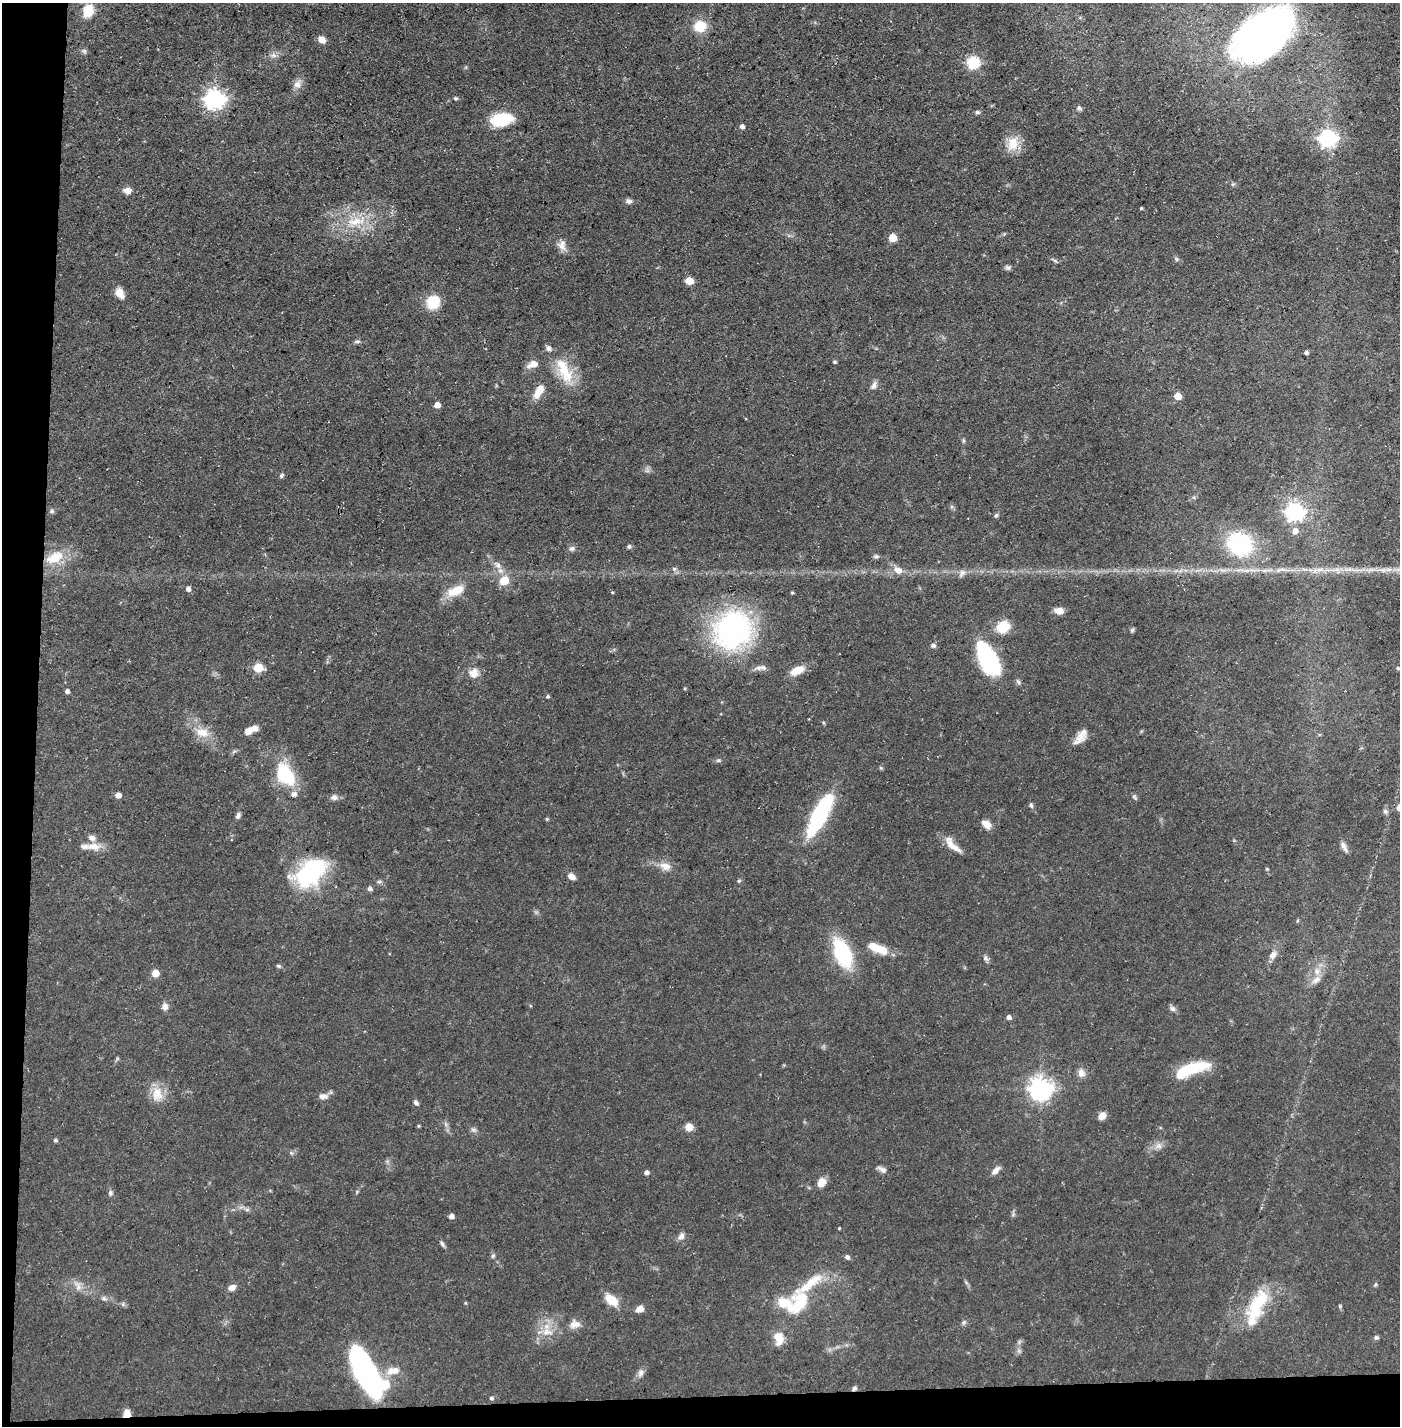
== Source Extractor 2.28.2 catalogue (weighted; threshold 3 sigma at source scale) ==
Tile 7 of 3 x 3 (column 1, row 3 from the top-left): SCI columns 25-1422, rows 1-1424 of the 4243 x 4273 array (HDU 1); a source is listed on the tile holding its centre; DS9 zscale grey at full resolution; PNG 1402 x 1428 px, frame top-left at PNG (2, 3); no overlay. Shown black and unused: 5% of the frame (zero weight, under 3 of 5 exposures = <1% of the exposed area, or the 3 px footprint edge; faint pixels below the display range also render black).
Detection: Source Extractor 2.28.2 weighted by HDU 2 'WHT'; one run over the whole footprint, this tile lists its part. Background 0.0545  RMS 0.004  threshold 0.0181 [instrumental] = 3 sigma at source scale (4.5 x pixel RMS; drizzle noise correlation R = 1.50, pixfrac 1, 0.05/0.05 arcsec/px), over >= 5 px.
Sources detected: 165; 3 inside a brighter object's white glare — not listed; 12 inside a brighter listed object's ellipse — not listed separately; the other 150 listed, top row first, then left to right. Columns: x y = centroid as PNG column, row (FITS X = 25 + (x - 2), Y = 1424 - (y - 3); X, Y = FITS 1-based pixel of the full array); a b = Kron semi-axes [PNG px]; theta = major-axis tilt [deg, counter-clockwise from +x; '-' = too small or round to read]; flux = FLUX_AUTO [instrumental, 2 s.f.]
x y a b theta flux
88 11 12 10 77 9.1
700 26 13 12 - 8.7
1263 35 63 35 40 190
322 40 8 6 -40 3.1
84 51 7 5 -46 0.84
274 55 8 6 -35 1.4
973 62 6 6 - 46
297 84 11 9 55 2.5
455 98 5 4 - 0.71
215 99 8 7 - 210
1079 108 7 7 - 1
977 112 7 4 -9 0.79
502 120 23 13 9 16
742 127 5 5 - 1.4
1327 138 7 7 - 130
1013 144 21 15 70 6.7
127 191 9 8 - 2.5
629 201 8 7 - 1.3
1141 208 3 3 - 0.47
356 221 34 11 11 11
893 238 5 5 - 10
562 245 14 11 -71 3
1176 259 7 5 -24 0.76
1055 261 7 5 -31 0.73
1008 268 8 6 -18 1
689 281 5 5 - 9.7
119 293 11 8 -60 4.3
433 302 15 14 - 9.4
357 341 9 4 5 0.78
1306 353 4 4 - 0.98
834 362 4 3 - 0.63
533 364 14 8 18 3.3
564 370 39 15 -64 14
874 386 10 7 60 1.8
539 391 19 9 60 4.9
1178 396 5 5 - 6.6
437 405 5 5 - 3.3
281 476 6 5 - 0.82
52 511 7 5 -1 0.79
1295 512 7 7 - 150
996 515 6 5 - 0.69
1295 531 7 7 - 2.3
1240 544 16 15 - 52
629 547 6 5 - 0.72
572 548 9 6 30 1.1
876 556 9 5 -13 0.81
55 558 24 14 27 11
498 565 13 7 -47 2.4
674 569 6 5 - 0.86
1349 569 9 5 0 1.6
898 570 10 8 -36 3.1
1319 570 10 5 1 2
1371 570 12 4 11 1.9
962 573 8 8 - 1.6
504 580 8 7 - 7.7
188 589 6 6 - 1.4
456 591 24 11 22 7.1
612 592 4 4 - 0.41
792 593 4 3 - 0.52
1059 611 9 6 -11 3.5
1003 627 13 10 31 11
733 630 47 41 46 74
1132 630 6 5 - 0.64
933 645 7 6 - 0.99
987 659 35 15 -63 50
258 668 6 5 - 17
763 668 8 6 -50 1.2
1398 668 4 4 - 0.48
797 670 16 8 26 5.8
474 673 13 13 - 3.6
67 691 4 4 - 1.2
548 696 4 4 - 0.67
251 730 16 7 25 3.9
202 732 20 12 -10 5.8
1080 737 23 10 52 4.4
718 760 6 4 -18 0.62
285 775 30 19 -58 19
118 795 5 5 - 2.9
334 797 9 7 -7 1.7
1134 797 8 5 -68 0.75
1031 805 7 5 -79 0.82
1385 811 8 6 -15 0.89
820 815 44 12 63 46
238 816 9 5 62 1.2
547 819 6 4 -90 0.43
986 824 11 7 -40 3.5
953 845 26 8 -44 4.6
94 846 21 9 2 4.3
1344 846 14 6 -62 1.8
665 866 16 10 -19 3.8
1267 869 5 3 - 0.38
310 873 28 18 36 55
571 876 8 6 -35 2.5
739 881 5 4 - 0.54
370 889 6 6 - 0.87
878 949 12 9 12 4.4
843 953 18 10 -67 50
1273 955 12 8 56 2.4
985 958 8 6 -76 1
279 966 6 4 -12 0.62
155 973 5 5 - 7.6
1316 980 16 8 42 2.9
165 1006 10 8 -82 1.8
1172 1009 9 7 -43 1.2
1009 1017 5 5 - 1.4
1192 1069 33 10 16 20
1081 1073 10 9 - 2.5
1041 1089 8 7 - 300
157 1094 19 15 -80 6.5
323 1096 13 8 -3 2.2
416 1103 7 5 -34 0.92
1102 1116 8 6 39 3.2
418 1126 4 3 - 0.46
689 1127 5 5 - 11
473 1130 8 7 - 1.1
55 1140 5 5 - 0.59
1159 1146 9 8 - 2
882 1169 13 6 -29 1.7
995 1171 11 6 46 2.5
646 1172 5 4 - 1.5
821 1182 11 9 61 3.5
110 1193 7 6 - 1
247 1210 7 4 1 0.84
451 1216 4 4 - 2.5
839 1228 4 3 - 0.35
681 1237 10 7 54 1.8
442 1244 9 4 -56 0.96
493 1256 6 5 - 0.8
847 1257 6 5 - 1
1375 1285 5 4 - 0.49
78 1286 17 7 -62 2.7
232 1287 8 7 - 2.3
104 1298 7 6 - 0.96
611 1300 17 9 -39 7
465 1303 4 4 - 0.42
799 1303 40 23 59 21
1257 1304 39 16 63 21
640 1309 8 7 - 2.7
964 1322 6 4 45 0.75
574 1324 14 10 4 3
546 1332 15 11 3 5.3
779 1338 13 10 -77 5.8
1376 1338 6 5 - 0.77
1019 1342 7 4 72 0.78
365 1371 45 17 -63 95
395 1371 11 9 26 3.1
641 1373 11 7 70 1.7
854 1388 7 5 40 0.84
491 1398 5 5 - 0.86
127 1413 8 7 - 3.7
Overlapping masked pixels (flux is a lower limit): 3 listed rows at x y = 820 815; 854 1388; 127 1413